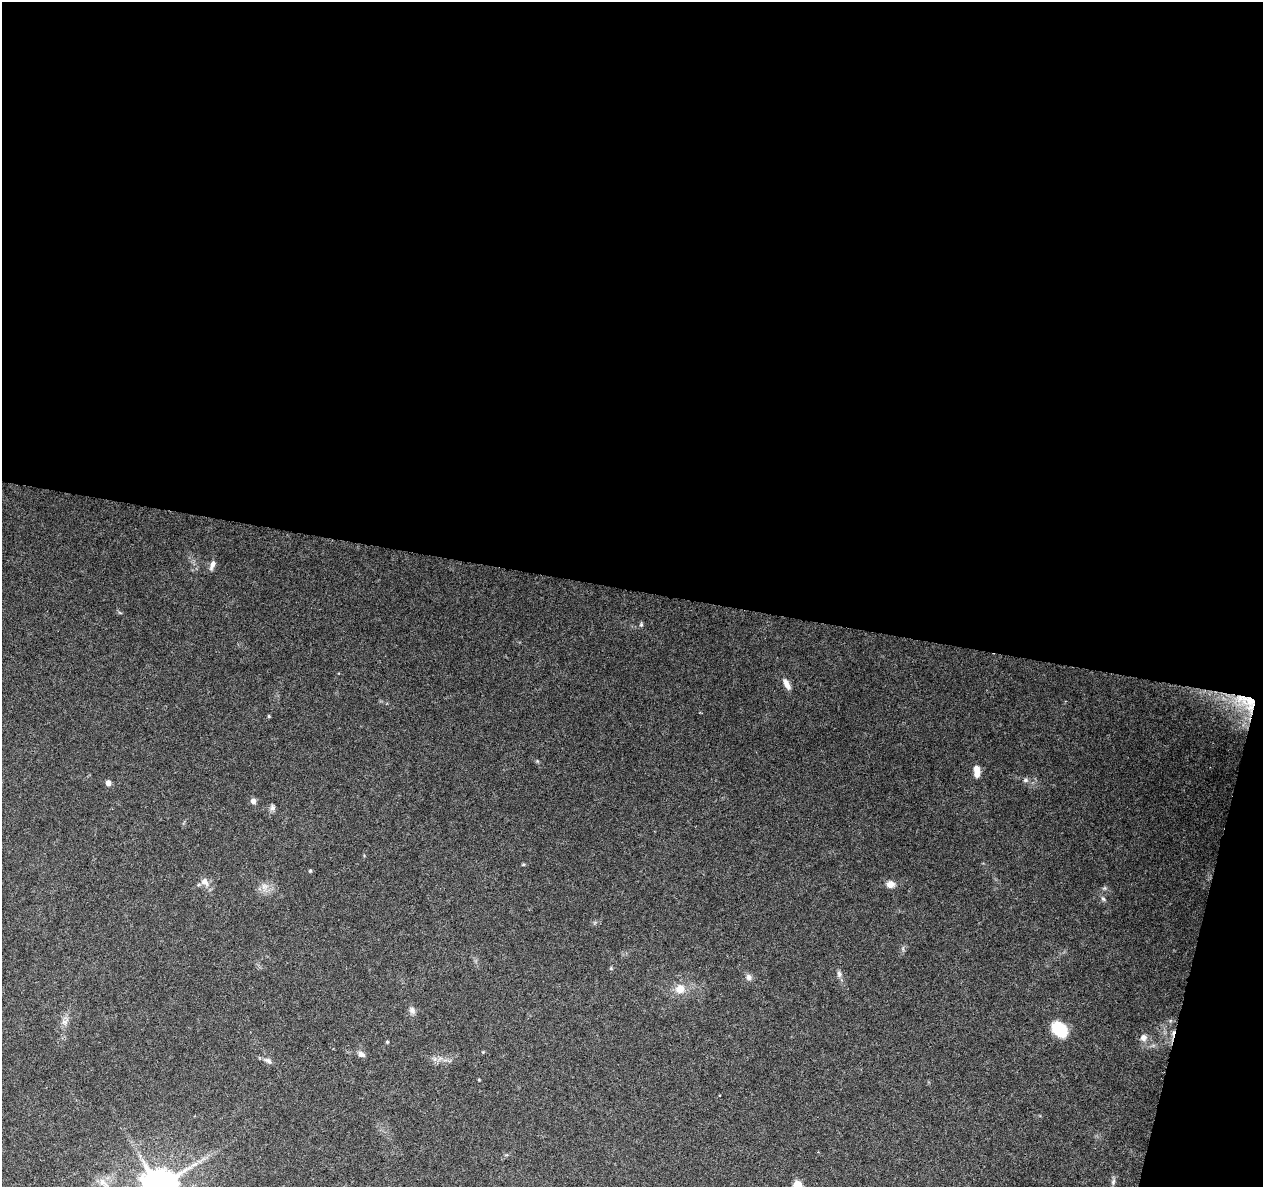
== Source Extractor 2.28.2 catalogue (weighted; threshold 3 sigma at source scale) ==
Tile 4 of 4 x 4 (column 4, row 1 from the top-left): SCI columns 3785-5045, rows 3780-4964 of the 5053 x 5249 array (HDU 1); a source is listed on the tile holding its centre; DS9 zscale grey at full resolution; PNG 1265 x 1189 px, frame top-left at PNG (2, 2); no overlay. Shown black and unused: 52% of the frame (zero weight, under 3 of 6 exposures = <1% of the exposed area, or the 3 px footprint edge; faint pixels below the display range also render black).
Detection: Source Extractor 2.28.2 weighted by HDU 2 'WHT'; one run over the whole footprint, this tile lists its part. Background 0.0918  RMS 0.0031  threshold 0.0126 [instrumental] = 3 sigma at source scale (4.09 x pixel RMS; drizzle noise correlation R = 1.36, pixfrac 0.8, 0.0396/0.0396 arcsec/px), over >= 5 px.
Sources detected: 32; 1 cosmic-ray / hot-pixel residue — not listed; the other 31 listed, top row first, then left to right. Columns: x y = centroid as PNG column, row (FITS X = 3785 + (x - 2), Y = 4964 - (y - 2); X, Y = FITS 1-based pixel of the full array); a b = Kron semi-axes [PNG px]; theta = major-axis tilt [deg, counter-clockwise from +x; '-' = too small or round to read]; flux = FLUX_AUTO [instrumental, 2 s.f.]
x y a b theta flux
212 565 13 6 69 1.4
641 624 6 5 - 0.44
787 684 15 7 -62 1.9
1245 703 39 21 -32 14
269 716 4 4 - 0.34
977 771 14 7 -87 2.5
1025 780 8 6 -14 0.75
108 783 5 5 - 1.5
253 801 7 6 - 1.2
272 808 8 7 - 0.86
523 865 6 3 19 0.28
310 871 4 4 - 0.38
205 882 12 8 -45 2
890 884 9 8 - 2
264 886 11 9 10 2.1
1103 899 8 5 -61 0.62
839 974 10 6 -71 0.97
749 977 8 7 - 1.1
680 989 13 12 - 3.5
412 1010 10 8 -60 1.2
65 1022 11 7 22 1.4
1059 1029 19 14 -48 8.2
1143 1038 10 9 - 1.6
387 1042 4 3 - 0.4
361 1054 9 6 -31 1.2
268 1061 12 7 -32 1.2
720 1095 3 2 - 0.23
1113 1181 9 6 64 0.79
103 1183 20 9 -46 3
798 1185 5 5 - 10
159 1186 10 10 - 770
Overlapping masked pixels (flux is a lower limit): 1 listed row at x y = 1245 703
Isophote crosses this tile's border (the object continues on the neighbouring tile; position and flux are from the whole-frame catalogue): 3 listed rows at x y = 103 1183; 798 1185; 159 1186